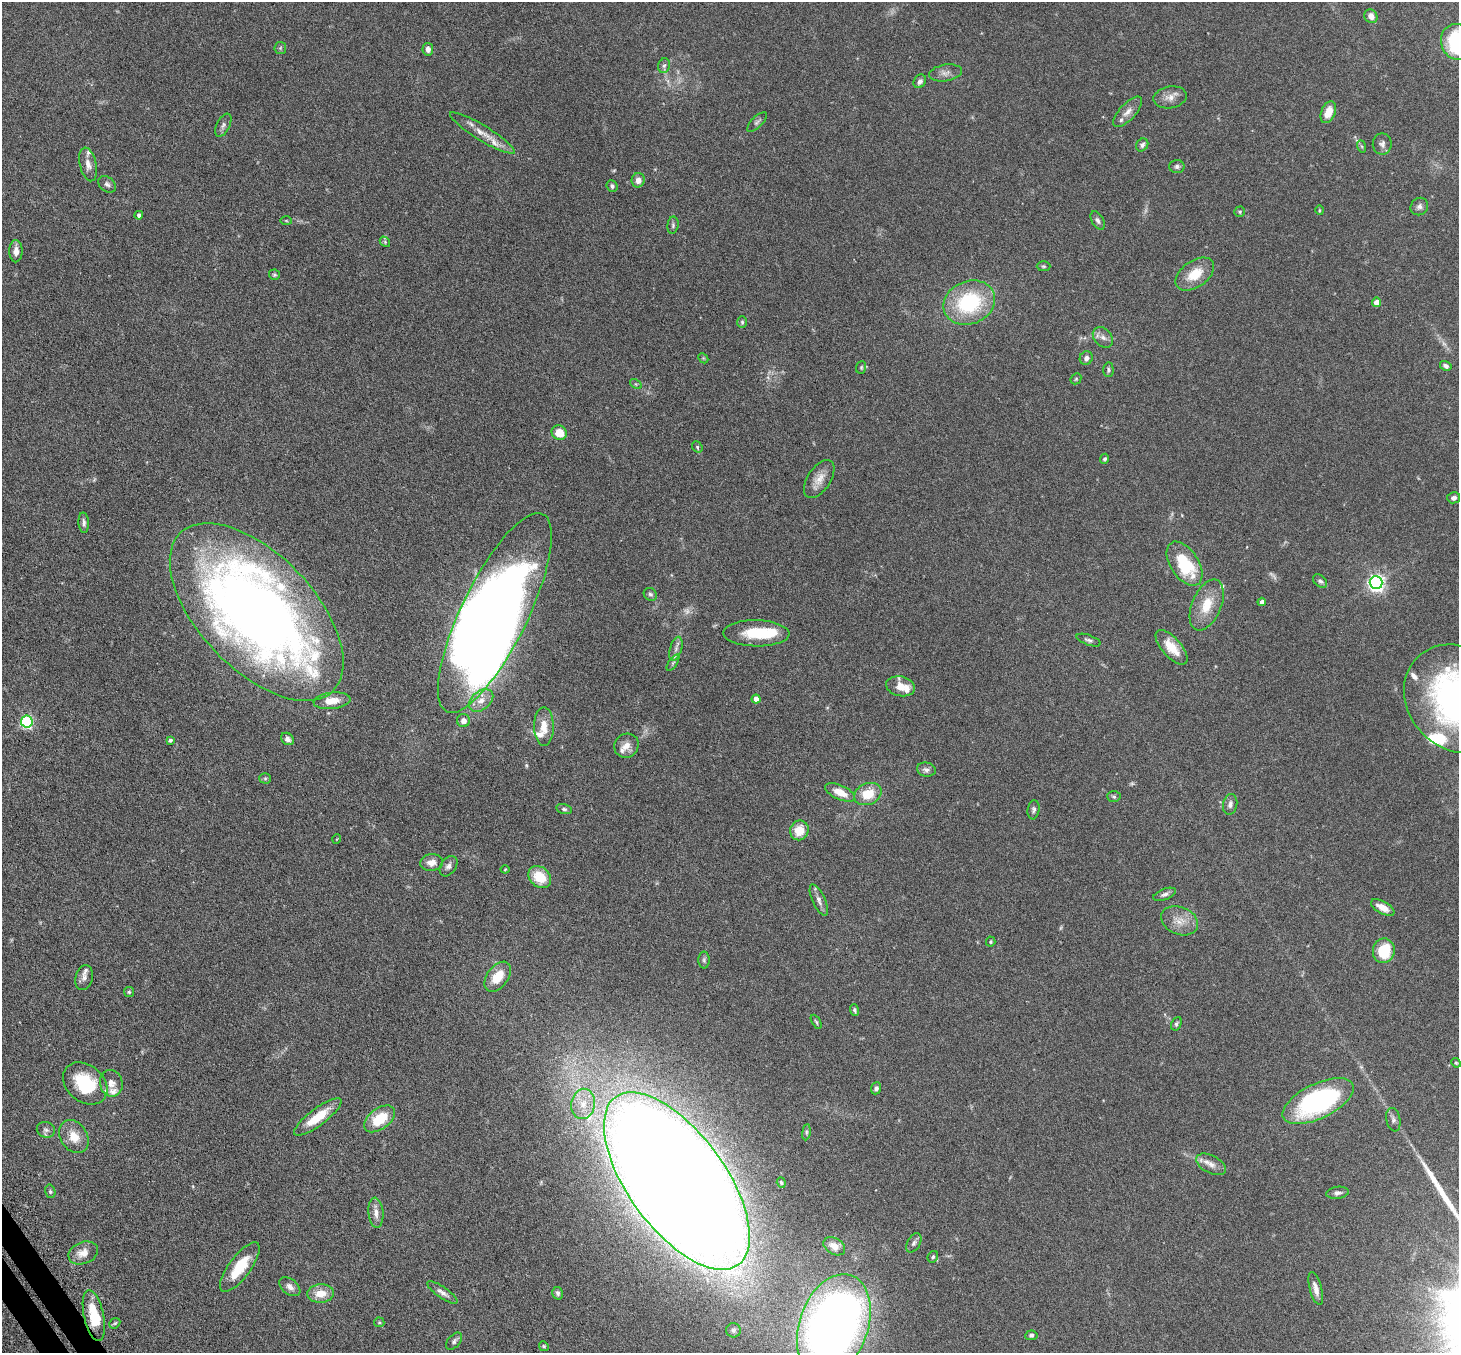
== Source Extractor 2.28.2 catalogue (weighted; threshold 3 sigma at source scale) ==
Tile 7 of 4 x 4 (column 3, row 2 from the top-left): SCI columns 2966-4422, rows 2890-4240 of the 5929 x 5919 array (HDU 1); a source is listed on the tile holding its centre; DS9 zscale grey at full resolution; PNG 1461 x 1355 px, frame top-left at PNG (2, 2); each listed source drawn as its Kron ellipse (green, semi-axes under 4 px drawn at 4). Shown black and unused: <1% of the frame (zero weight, under 3 of 6 exposures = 4% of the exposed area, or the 3 px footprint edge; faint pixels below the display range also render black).
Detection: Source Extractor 2.28.2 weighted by HDU 2 'WHT'; one run over the whole footprint, this tile lists its part. Background 0.12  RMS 0.0045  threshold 0.0185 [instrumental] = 3 sigma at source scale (4.09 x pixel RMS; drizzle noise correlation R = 1.36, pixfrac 0.8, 0.05/0.05 arcsec/px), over >= 5 px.
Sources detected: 162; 9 too faint to see at this stretch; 2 inside a brighter object's white glare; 1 long thin detection or spike segment (spike, bleed or trail) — neither listed nor drawn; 13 inside a brighter listed object's ellipse — not listed separately; the other 137 listed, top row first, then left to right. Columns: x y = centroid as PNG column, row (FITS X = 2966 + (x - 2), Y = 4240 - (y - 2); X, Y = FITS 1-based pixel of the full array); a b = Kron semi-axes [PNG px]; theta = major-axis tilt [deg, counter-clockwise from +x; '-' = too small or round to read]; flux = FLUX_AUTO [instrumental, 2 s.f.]
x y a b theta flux
1371 16 7 6 - 2.6
1458 42 18 16 -66 51
280 48 6 5 - 0.61
428 49 6 5 - 1.9
664 66 7 5 72 0.98
945 73 16 8 9 2.3
920 81 7 6 - 1.3
1170 97 17 11 10 3.3
1128 112 19 8 47 3
1328 112 11 7 67 5.5
757 122 13 5 45 1
223 125 13 6 63 1.3
482 133 37 7 -31 5.2
1382 144 10 9 - 1.7
1142 145 7 5 53 1.2
1361 146 6 4 -70 0.54
88 164 17 8 -77 2.6
1177 166 7 6 - 1
638 180 7 6 - 2.7
107 184 10 7 -39 1.3
612 186 6 5 - 0.84
1419 206 9 8 - 1.5
1319 210 5 3 - 0.41
1240 212 5 5 - 0.55
139 215 4 4 - 1.3
1098 220 10 5 -61 1.2
286 221 6 4 -2 0.41
673 225 9 5 82 0.96
385 242 6 4 -48 0.52
16 251 11 6 -90 2.8
1043 266 7 5 -1 0.61
1195 274 22 13 35 8.9
274 275 5 5 - 0.62
1377 302 4 4 - 4
969 303 26 21 23 33
742 322 6 5 - 0.67
1103 337 11 8 -47 2.1
703 358 6 4 -45 0.46
1086 358 7 6 - 1.6
1446 366 6 4 -31 1.3
861 367 6 5 - 0.59
1108 370 7 5 -88 0.77
1076 379 6 5 - 0.54
636 384 6 4 -33 0.59
559 433 8 7 - 6.1
697 447 6 5 - 0.56
1105 459 5 4 - 0.78
819 479 21 11 56 4.7
1454 498 6 5 - 1.5
84 523 10 5 -87 1.2
1185 564 25 14 -57 19
1320 581 8 5 -42 1.1
1376 583 6 6 - 140
650 594 7 6 - 0.87
1262 602 4 4 - 1.8
1207 605 27 14 67 9.4
257 612 110 57 -46 430
495 613 110 33 64 500
756 633 33 13 -1 13
1089 640 13 5 -20 1.1
1172 647 21 9 -49 7.6
676 649 12 6 73 1.8
673 663 9 4 56 0.79
901 686 14 10 -12 4.6
756 699 4 4 - 3.4
1458 699 58 50 -46 130
481 700 14 9 38 4.1
332 701 18 8 6 5.9
463 721 6 6 - 2.5
27 722 6 6 - 57
544 726 19 10 -89 5.8
287 739 7 5 -40 1.5
170 740 4 4 - 0.73
626 746 12 11 - 3.3
926 770 9 7 -12 1.4
265 778 5 5 - 0.6
840 792 16 7 -25 5.4
868 794 14 10 24 8.8
1114 797 7 5 -3 0.71
1230 804 10 7 78 1.5
564 809 8 5 -15 0.87
1033 810 9 6 83 1
799 830 10 9 - 6.6
337 839 5 3 - 0.29
432 862 11 8 7 2.9
448 866 11 7 56 1.8
505 869 4 4 - 0.37
540 877 12 10 -43 9.3
1165 894 12 5 22 1.3
819 900 17 6 -65 2.1
1383 907 13 6 -29 4
1180 921 19 13 -22 5.4
991 942 5 4 - 0.55
1384 951 12 11 - 14
704 960 8 5 -90 0.9
498 977 17 10 53 8
84 978 12 8 75 1.8
129 992 5 5 - 0.53
854 1010 6 4 -71 0.78
816 1022 8 4 -60 0.66
1176 1024 7 5 63 0.8
1456 1063 5 4 - 0.46
85 1083 24 18 -40 21
111 1083 13 11 -78 3.2
876 1088 6 5 - 1.2
1318 1101 39 17 26 67
583 1104 15 12 80 6.2
318 1117 29 8 37 9.5
379 1119 18 10 36 12
1393 1120 12 7 -78 1.4
46 1130 9 8 - 1.3
806 1132 8 4 82 0.79
74 1136 18 13 -57 6.5
1211 1164 16 9 -27 3
677 1181 104 48 -54 2200
781 1182 5 4 - 0.69
50 1191 7 5 -76 0.7
1337 1193 11 6 8 1.3
376 1213 15 7 -84 2.8
914 1243 10 6 60 1.2
834 1246 12 8 -32 2.5
83 1253 15 10 21 4.4
933 1257 6 5 - 0.68
240 1267 30 10 53 13
290 1287 12 7 -38 2
1316 1289 17 6 -75 2.9
321 1293 13 9 4 5.7
442 1293 17 5 -35 2
558 1293 6 5 - 0.92
94 1316 26 10 -78 13
379 1322 5 5 - 0.5
115 1323 6 4 43 0.64
834 1326 53 34 71 320
733 1330 7 7 - 1
1031 1335 6 5 - 0.77
454 1341 10 6 49 1.1
544 1346 5 4 - 0.48
Isophote crosses this tile's border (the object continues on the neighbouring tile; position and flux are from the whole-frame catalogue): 3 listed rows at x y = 1458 42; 1458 699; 834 1326